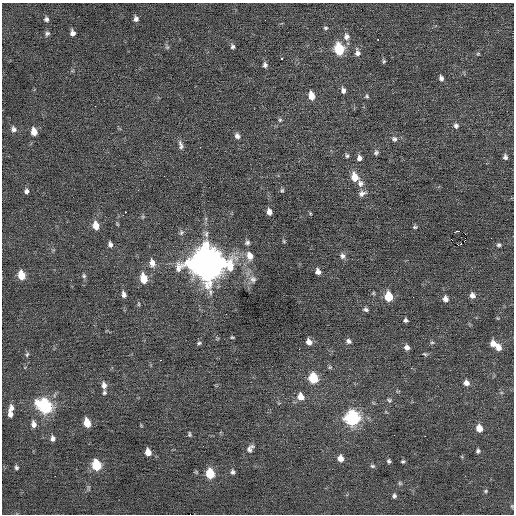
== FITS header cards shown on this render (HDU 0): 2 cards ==
NAXIS1  =                  512 / Axis length
NAXIS2  =                  512 / Axis length

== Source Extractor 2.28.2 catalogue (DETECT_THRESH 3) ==
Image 512 x 512 px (HDU 0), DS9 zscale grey, 1 PNG px = 1 image px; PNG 516 x 516 px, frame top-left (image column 1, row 512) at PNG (2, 3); no overlay
Background 0.00279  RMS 0.71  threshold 2.14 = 3 sigma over >= 5 px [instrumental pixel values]
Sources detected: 113; all 113 listed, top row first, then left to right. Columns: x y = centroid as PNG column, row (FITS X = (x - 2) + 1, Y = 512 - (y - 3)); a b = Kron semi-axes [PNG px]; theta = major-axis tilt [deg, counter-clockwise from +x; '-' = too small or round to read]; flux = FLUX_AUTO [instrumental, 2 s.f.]
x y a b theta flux
46 19 6 6 - 120
136 19 6 5 - 170
326 28 5 4 - 70
72 33 6 5 - 180
47 34 7 6 - 110
346 37 9 8 - 240
378 40 3 2 - 100
232 46 5 5 - 110
167 47 6 5 - 79
339 49 9 6 -78 2400
357 53 10 7 -84 210
478 54 5 4 - 53
282 58 3 3 - 420
384 61 5 4 - 73
265 65 6 5 - 130
441 78 6 5 - 150
343 90 7 5 -81 170
311 96 8 6 -77 510
367 96 5 5 - 70
95 106 2 2 - 130
280 120 6 5 - 71
456 126 7 6 - 140
13 129 7 7 - 160
34 132 8 6 -76 430
237 136 7 5 -53 170
394 139 7 6 - 130
181 145 12 5 -77 180
376 153 7 6 - 110
347 156 5 5 - 89
505 157 6 5 - 130
359 158 7 6 - 180
355 177 10 7 -71 650
360 183 9 8 - 240
138 190 2 2 - 22
282 190 6 5 - 76
26 191 6 5 - 130
362 193 11 7 20 220
125 212 3 2 - 210
269 212 6 5 - 260
310 213 4 3 - 45
123 215 2 2 - 160
96 226 8 6 -78 510
415 227 6 4 -1 72
458 231 2 2 - 2900
206 234 10 6 -85 200
491 238 2 2 - 30
284 241 5 4 - 50
247 242 7 6 - 120
110 244 7 5 -74 140
459 245 6 2 19 2700
499 245 6 5 - 91
250 256 11 8 -74 420
342 256 8 7 - 170
152 263 11 7 -80 320
207 263 14 13 - 97000
318 271 6 5 - 220
21 275 8 6 -79 870
84 276 6 6 - 95
144 278 9 6 -78 1000
253 279 10 9 - 250
373 293 5 4 - 55
124 294 7 4 -75 190
472 295 7 6 - 250
389 296 8 6 -76 1200
445 299 6 6 - 230
139 304 6 4 90 57
366 309 8 6 -13 120
405 320 5 4 - 100
232 337 4 2 - 54
348 341 7 6 - 150
309 342 7 6 - 270
432 342 6 3 0 63
199 343 6 4 3 77
493 343 7 7 - 350
407 347 7 6 - 210
498 347 8 7 - 360
27 354 7 4 63 83
425 354 7 3 -18 70
161 360 2 2 - 31
330 367 6 5 - 73
411 368 3 2 - 89
313 378 8 7 - 1700
466 383 7 6 - 240
104 385 9 6 -82 220
104 393 6 4 86 85
301 397 8 7 - 430
389 400 7 5 -20 89
45 406 10 8 -51 5700
11 408 10 7 82 240
10 414 7 5 -79 240
352 418 8 8 - 7400
87 423 7 5 -74 790
33 424 8 6 -79 230
141 425 5 3 - 41
479 428 7 6 - 460
189 434 7 4 -89 70
425 436 2 2 - 26
52 438 6 5 - 170
250 448 12 7 49 210
478 451 5 5 - 97
148 452 6 5 - 450
340 458 7 6 - 320
389 461 5 4 - 90
403 461 5 4 - 68
96 465 8 6 -77 1800
372 466 6 5 - 83
16 467 5 4 - 87
232 472 7 5 -85 110
210 473 7 6 - 1500
400 483 6 5 - 70
485 491 5 5 - 64
394 496 5 5 - 100
512 506 6 4 -83 57
At the frame edge (FLAGS 8, measured only in part): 1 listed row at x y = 512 506